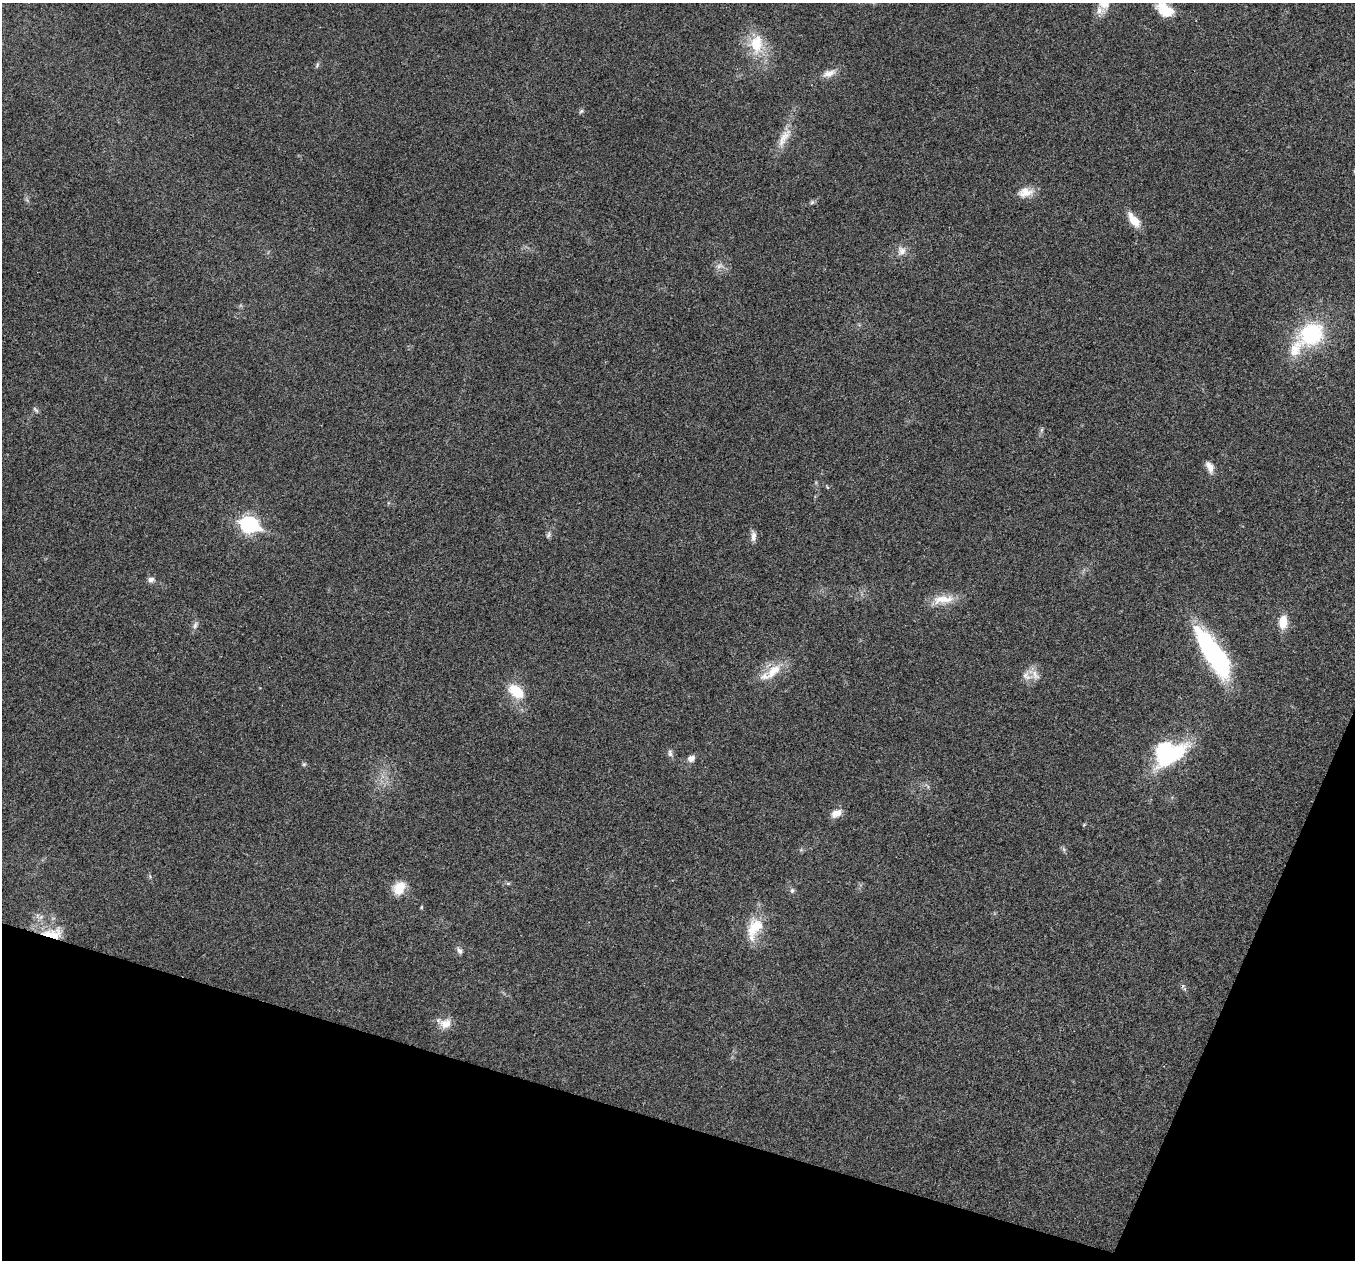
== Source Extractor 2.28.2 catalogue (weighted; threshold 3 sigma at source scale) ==
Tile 15 of 4 x 4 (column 3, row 4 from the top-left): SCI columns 2711-4063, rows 266-1523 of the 5418 x 5432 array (HDU 1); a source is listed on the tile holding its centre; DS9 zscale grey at full resolution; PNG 1357 x 1262 px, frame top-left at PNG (2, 3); no overlay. Shown black and unused: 15% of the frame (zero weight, under 3 of 4 exposures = <1% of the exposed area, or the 3 px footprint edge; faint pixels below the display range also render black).
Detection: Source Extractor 2.28.2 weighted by HDU 2 'WHT'; one run over the whole footprint, this tile lists its part. Background 0.0191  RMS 0.0045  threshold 0.0204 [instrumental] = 3 sigma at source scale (4.5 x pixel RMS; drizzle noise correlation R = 1.50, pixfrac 1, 0.05/0.05 arcsec/px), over >= 5 px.
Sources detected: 47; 2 inside a brighter object's white glare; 1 cosmic-ray / hot-pixel residue — not listed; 2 inside a brighter listed object's ellipse — not listed separately; the other 42 listed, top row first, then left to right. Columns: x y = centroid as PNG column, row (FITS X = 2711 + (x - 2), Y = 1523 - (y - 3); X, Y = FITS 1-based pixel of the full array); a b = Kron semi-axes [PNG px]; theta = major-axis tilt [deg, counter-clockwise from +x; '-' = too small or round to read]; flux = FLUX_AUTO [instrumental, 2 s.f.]
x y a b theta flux
1163 6 20 12 -2 7.4
1099 10 12 10 -81 3.3
756 44 30 19 88 15
317 65 8 4 64 0.87
829 73 18 9 22 4.1
581 111 7 4 44 0.77
784 138 34 11 60 7.6
1025 192 21 13 10 5.9
812 202 6 6 - 0.87
1134 220 17 8 -54 7.8
902 251 13 10 -67 3.4
720 266 10 7 15 2.3
1311 334 25 20 32 39
36 410 10 4 -45 0.89
1041 430 7 4 88 0.87
1210 467 15 8 -66 3.5
827 487 6 3 -71 0.41
249 525 9 7 -19 120
548 535 10 6 70 1.2
753 536 14 6 -88 2.4
151 580 8 7 - 1.9
943 599 33 11 6 8.4
1283 622 15 9 83 7.8
195 625 11 6 72 1.7
1215 655 52 15 -57 82
773 671 28 14 40 11
1027 676 19 14 -23 5.2
516 691 17 11 -43 15
670 753 11 6 -89 1.5
1171 755 47 17 33 34
691 758 9 7 33 2.4
304 764 5 5 - 0.73
836 813 13 8 30 4.2
1063 849 7 4 -70 0.85
508 883 6 4 0 0.69
399 888 15 11 58 9.6
792 891 7 6 - 1.1
421 907 5 4 - 0.47
754 928 31 16 67 14
54 935 25 19 43 12
460 951 9 7 -61 1.5
445 1023 17 13 26 5.2
Overlapping masked pixels (flux is a lower limit): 1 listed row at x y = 54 935
Isophote crosses this tile's border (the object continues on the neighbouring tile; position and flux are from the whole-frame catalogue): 1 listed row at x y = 1163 6